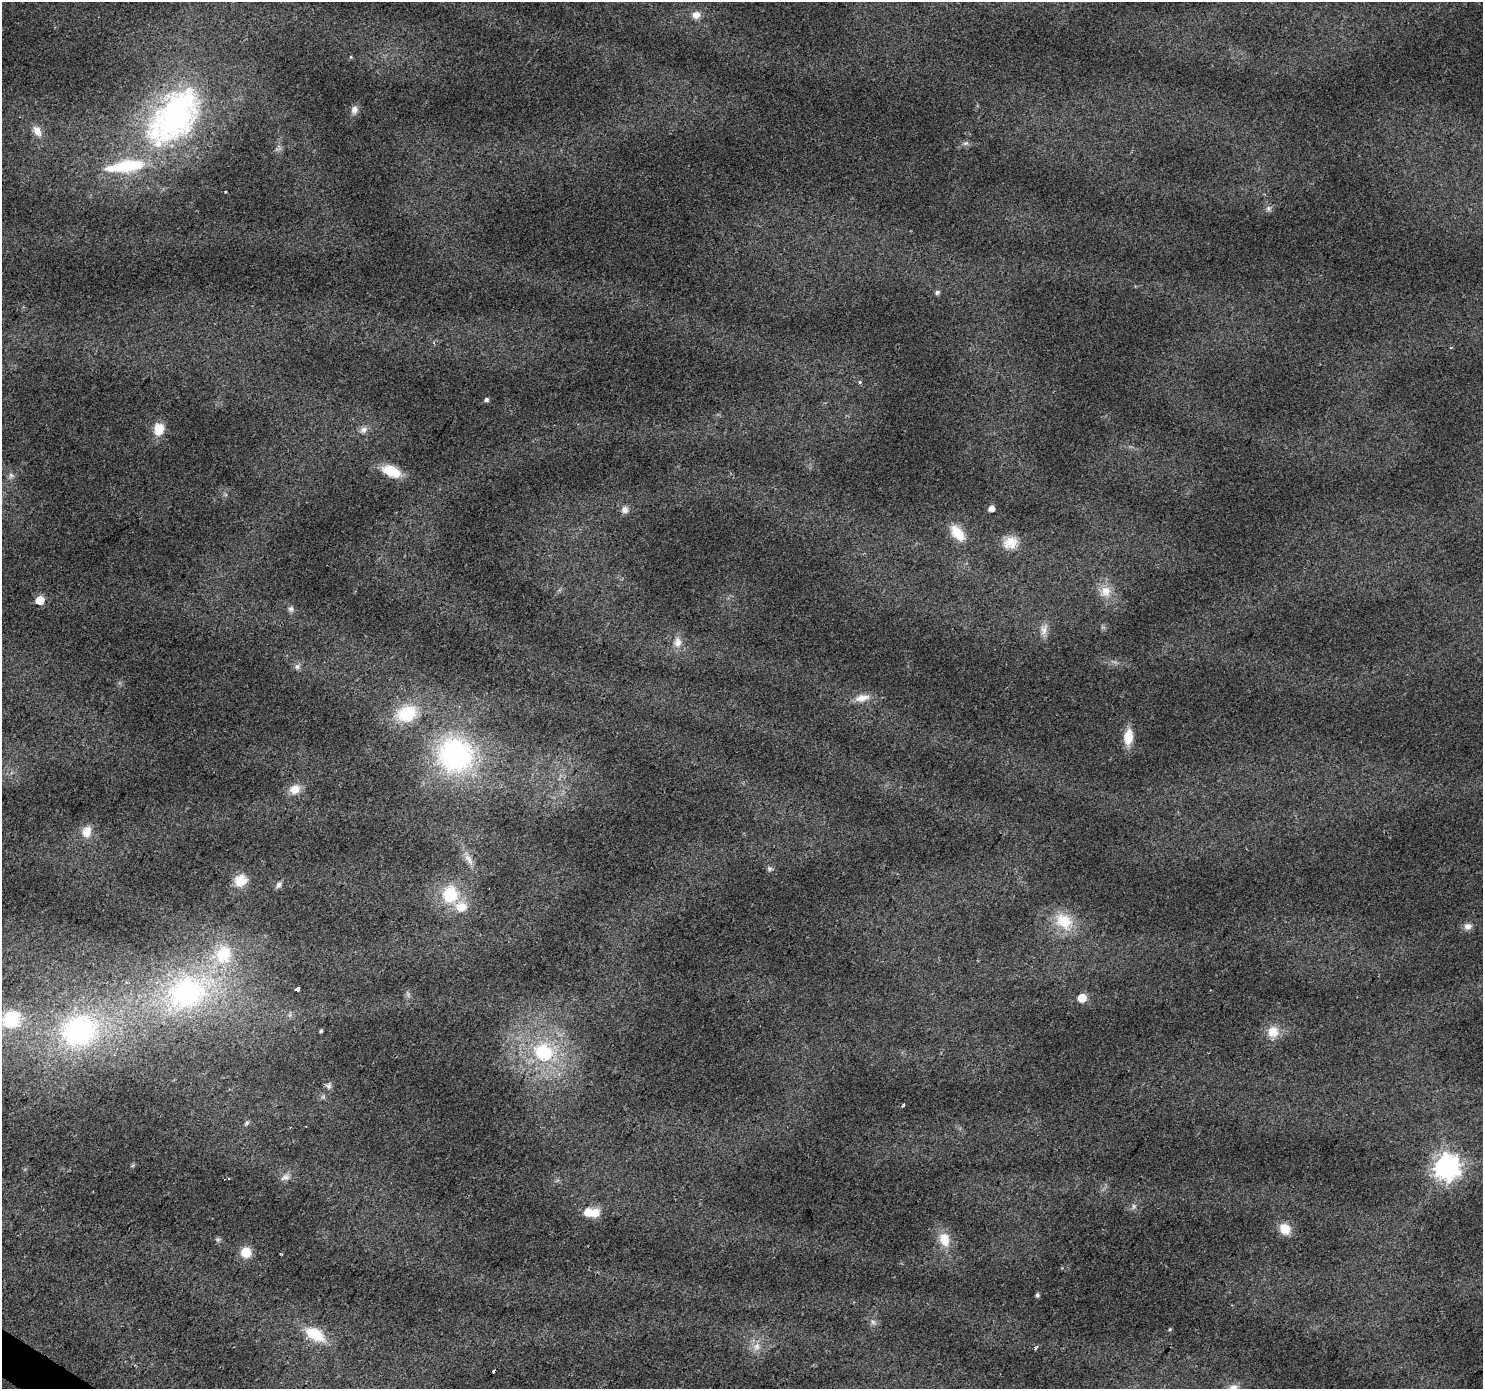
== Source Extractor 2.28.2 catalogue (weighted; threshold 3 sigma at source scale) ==
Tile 7 of 4 x 4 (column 3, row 2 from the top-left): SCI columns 2961-4441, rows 2957-4343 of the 5925 x 5982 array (HDU 1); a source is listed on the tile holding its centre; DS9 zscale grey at full resolution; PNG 1485 x 1391 px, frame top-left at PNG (2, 2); no overlay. Shown black and unused: <1% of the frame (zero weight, under 2 of 3 exposures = <1% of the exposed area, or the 3 px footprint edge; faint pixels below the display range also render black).
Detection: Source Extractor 2.28.2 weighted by HDU 2 'WHT'; one run over the whole footprint, this tile lists its part. Background 0.0458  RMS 0.0074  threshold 0.0333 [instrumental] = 3 sigma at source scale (4.5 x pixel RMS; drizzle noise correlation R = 1.50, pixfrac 1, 0.0396/0.0396 arcsec/px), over >= 5 px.
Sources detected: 71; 1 inside a brighter object's white glare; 2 cosmic-ray / hot-pixel residue — not listed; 3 inside a brighter listed object's ellipse — not listed separately; the other 65 listed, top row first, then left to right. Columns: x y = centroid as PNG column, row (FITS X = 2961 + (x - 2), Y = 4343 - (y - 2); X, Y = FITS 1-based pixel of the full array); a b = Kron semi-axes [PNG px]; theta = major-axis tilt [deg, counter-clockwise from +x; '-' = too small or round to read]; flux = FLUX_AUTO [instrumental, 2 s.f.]
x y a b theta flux
696 15 10 9 - 5.5
351 57 5 4 - 0.74
354 110 10 8 75 3.8
174 117 82 46 50 210
37 131 15 9 -59 6.6
965 143 8 5 19 1.8
225 192 3 3 - 1
1268 208 8 7 - 2.3
937 292 6 5 - 2.1
860 382 4 3 - 1.7
486 400 5 4 - 2.1
159 429 14 11 80 12
363 430 10 8 22 3.7
391 471 19 11 -23 21
11 475 8 6 -90 2.4
991 508 5 4 - 6
625 510 9 9 - 4.1
958 533 22 11 -51 15
1010 542 19 15 30 11
1106 591 17 13 -74 11
40 600 6 5 - 22
291 609 8 7 - 2.2
1044 630 16 8 70 5.4
678 643 13 10 85 6.6
297 667 8 6 75 2.4
862 698 20 10 11 8.2
407 714 22 16 22 34
1128 737 16 9 83 14
455 754 40 37 -27 130
294 789 14 12 30 9
87 832 13 10 74 9.1
469 859 19 7 -58 6.1
769 869 7 5 -70 1.6
240 880 14 13 - 13
279 885 9 6 58 2.4
450 894 22 21 - 30
1064 921 23 18 -37 23
1468 926 10 8 16 3.8
297 989 5 4 - 8.4
187 992 65 52 20 170
1082 998 6 5 - 15
11 1019 21 19 37 38
79 1031 50 40 27 120
321 1031 4 3 - 1.1
1273 1032 14 13 - 11
543 1052 13 11 -26 48
329 1086 8 7 - 2.6
903 1105 4 3 - 4
247 1123 7 5 53 1.5
133 1165 6 4 71 0.97
1447 1167 8 8 - 740
285 1177 13 8 19 4.3
1134 1206 6 5 - 1.7
588 1212 7 6 - 12
1285 1229 12 11 - 12
218 1239 6 6 - 1.4
944 1239 16 12 -74 14
246 1252 11 10 - 12
1037 1295 5 4 - 1.4
873 1322 7 6 - 2.1
1170 1329 5 4 - 0.89
315 1334 23 13 -30 23
757 1347 11 9 63 5.4
1035 1347 5 4 - 1.3
1233 1388 13 10 32 6.2
Isophote crosses this tile's border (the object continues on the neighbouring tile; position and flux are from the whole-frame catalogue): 2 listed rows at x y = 11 1019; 1233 1388